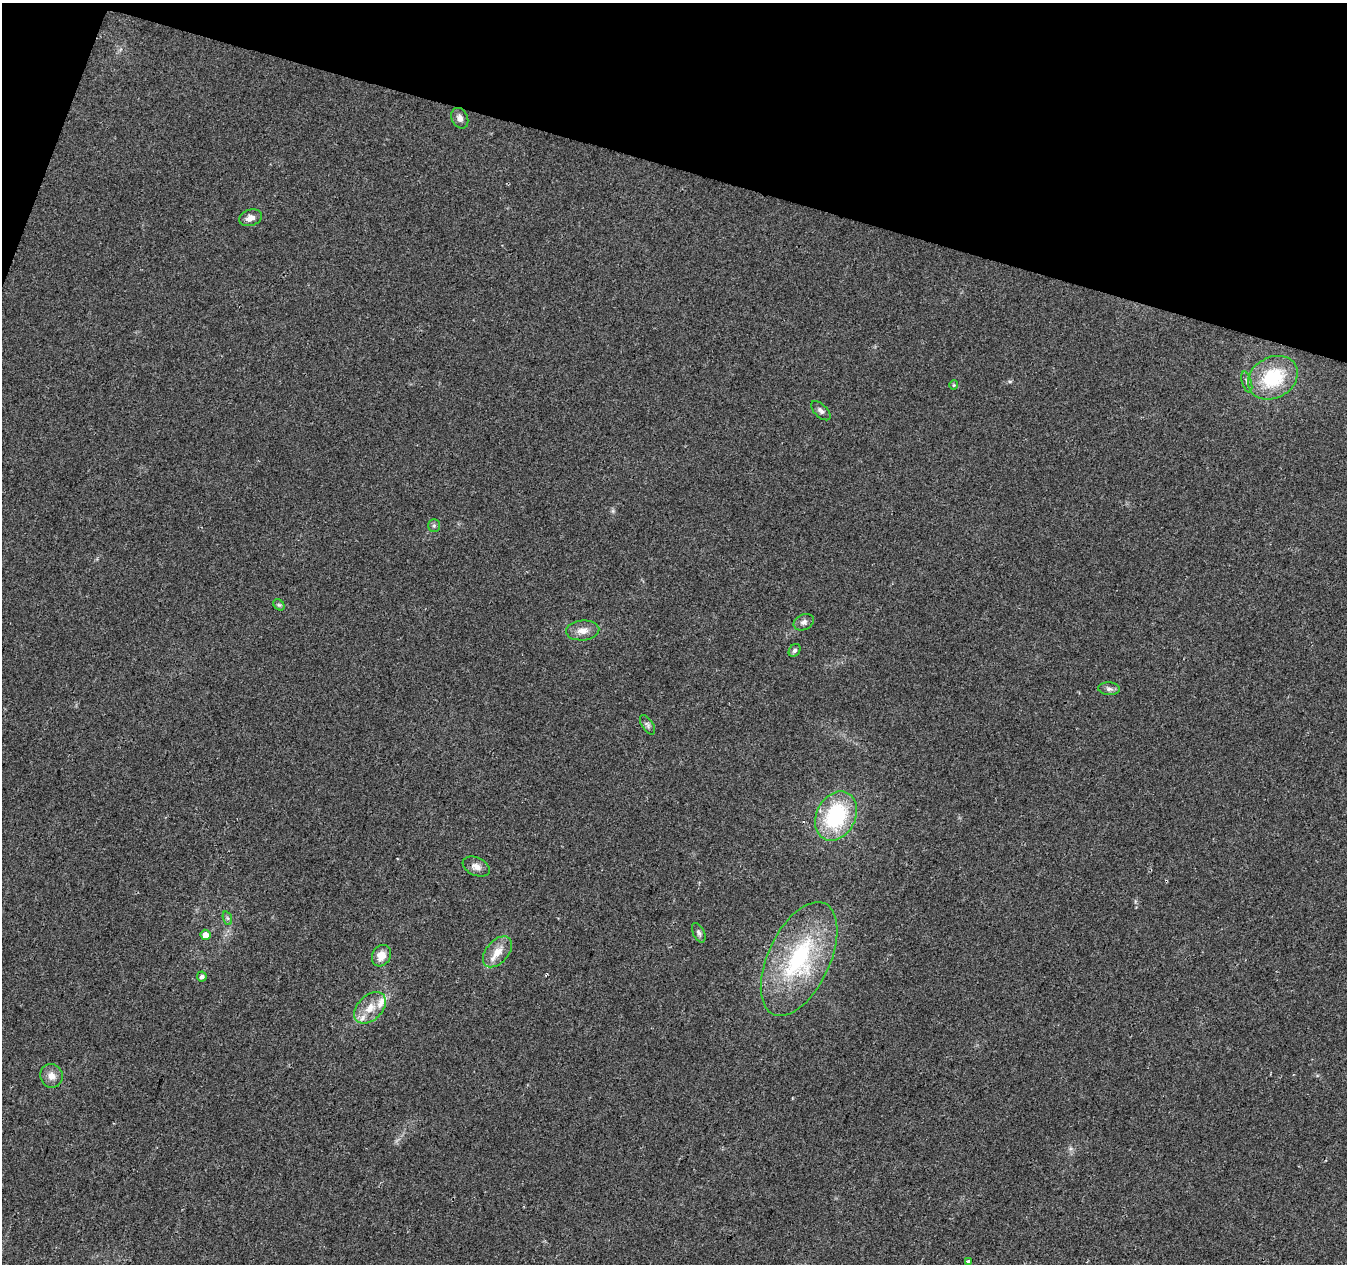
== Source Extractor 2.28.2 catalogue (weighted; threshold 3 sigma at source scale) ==
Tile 2 of 4 x 4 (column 2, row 1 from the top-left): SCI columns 1346-2690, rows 4002-5263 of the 5387 x 5542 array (HDU 1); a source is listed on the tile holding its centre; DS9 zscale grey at full resolution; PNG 1349 x 1266 px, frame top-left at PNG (2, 3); each listed source drawn as its Kron ellipse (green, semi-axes under 4 px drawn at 4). Shown black and unused: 14% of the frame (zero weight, under 2 of 3 exposures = <1% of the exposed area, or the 3 px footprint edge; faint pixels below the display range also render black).
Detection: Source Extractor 2.28.2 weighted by HDU 2 'WHT'; one run over the whole footprint, this tile lists its part. Background 0.0422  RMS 0.008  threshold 0.036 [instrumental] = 3 sigma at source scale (4.5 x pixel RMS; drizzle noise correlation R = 1.50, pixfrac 1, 0.0396/0.0396 arcsec/px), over >= 5 px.
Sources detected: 28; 1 cosmic-ray / hot-pixel residue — neither listed nor drawn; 2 inside a brighter listed object's ellipse — not listed separately; the other 25 listed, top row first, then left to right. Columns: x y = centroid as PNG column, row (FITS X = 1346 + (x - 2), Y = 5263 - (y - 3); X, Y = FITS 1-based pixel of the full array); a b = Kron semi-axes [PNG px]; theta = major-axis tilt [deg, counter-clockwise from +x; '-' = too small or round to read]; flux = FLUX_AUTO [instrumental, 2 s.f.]
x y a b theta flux
460 118 11 8 -64 4.4
250 218 12 8 15 5
1273 378 26 20 29 45
1247 382 11 4 -73 2.1
954 385 4 4 - 0.81
821 411 12 6 -45 2.8
434 526 6 5 - 1.7
279 605 6 5 - 1.3
804 622 10 7 26 3.3
583 630 17 10 5 7.4
795 650 7 5 55 1.9
1109 689 11 6 -3 2.7
647 725 11 5 -56 2.3
836 816 26 19 62 70
476 867 14 9 -24 5.3
227 918 7 4 -71 1.4
699 933 10 5 -64 2.3
206 935 5 5 - 7
497 952 18 11 49 11
381 956 11 9 62 9.1
799 959 61 31 65 100
202 976 5 5 - 2.8
370 1008 18 12 44 12
51 1076 12 11 - 6.1
968 1262 3 3 - 3